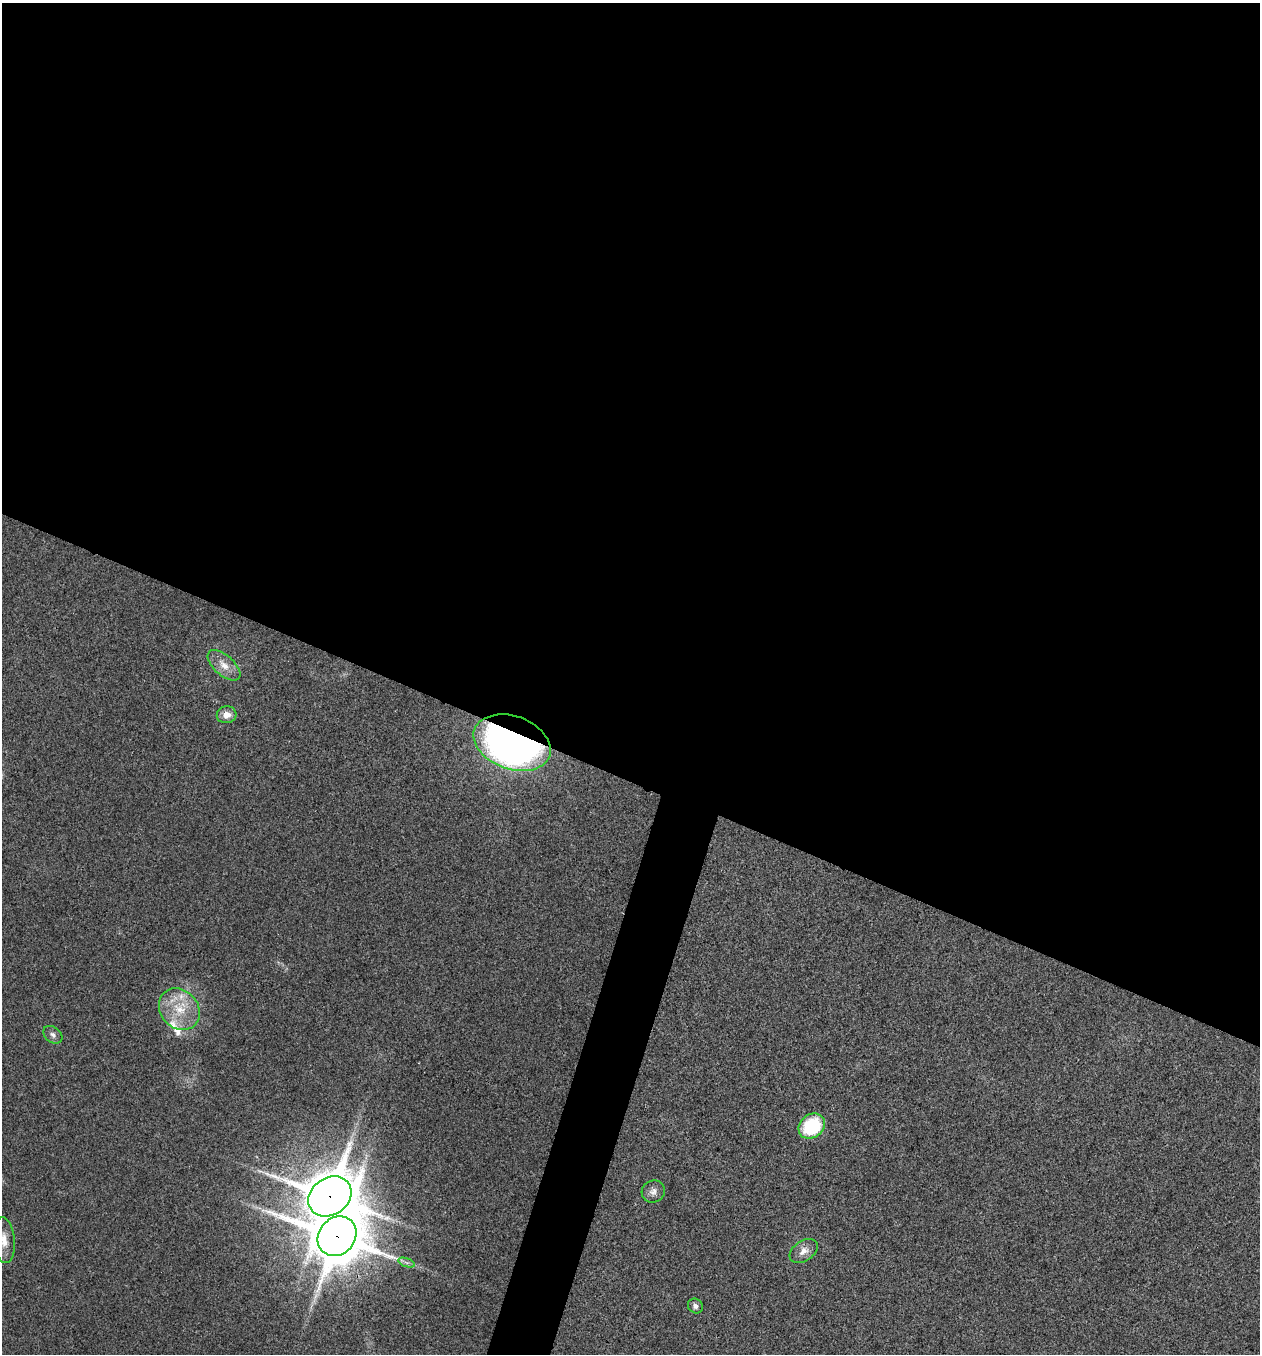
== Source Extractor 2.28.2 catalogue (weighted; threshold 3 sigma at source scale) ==
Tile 3 of 4 x 4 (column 3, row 1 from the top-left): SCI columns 2650-3907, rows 4063-5414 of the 5430 x 5416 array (HDU 1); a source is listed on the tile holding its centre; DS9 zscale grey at full resolution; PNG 1262 x 1356 px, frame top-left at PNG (2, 3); each listed source drawn as its Kron ellipse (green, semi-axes under 4 px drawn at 4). Shown black and unused: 60% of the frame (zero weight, under 3 of 4 exposures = <1% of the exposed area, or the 3 px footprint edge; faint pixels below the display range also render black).
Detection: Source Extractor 2.28.2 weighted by HDU 2 'WHT'; one run over the whole footprint, this tile lists its part. Background 0.0236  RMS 0.0054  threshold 0.0242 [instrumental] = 3 sigma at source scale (4.5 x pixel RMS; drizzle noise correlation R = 1.50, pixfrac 1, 0.05/0.05 arcsec/px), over >= 5 px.
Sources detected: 15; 2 inside a brighter listed object's ellipse — not listed separately; the other 13 listed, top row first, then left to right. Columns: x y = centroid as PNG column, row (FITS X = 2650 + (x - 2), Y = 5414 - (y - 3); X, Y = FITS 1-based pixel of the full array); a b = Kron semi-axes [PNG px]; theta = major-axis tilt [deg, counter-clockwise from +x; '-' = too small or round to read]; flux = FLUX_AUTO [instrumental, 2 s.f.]
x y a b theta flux
224 665 20 10 -41 6.9
227 715 10 8 12 4.7
512 743 40 26 -20 310
179 1009 22 18 -49 18
53 1035 11 7 -40 2.3
812 1126 14 11 38 33
653 1191 12 10 32 3.5
330 1196 23 18 35 2200
337 1236 21 18 48 2900
4 1240 23 11 -85 7.3
804 1251 15 10 34 4.7
406 1263 9 4 -19 1.4
695 1306 8 7 - 2
Overlapping masked pixels (flux is a lower limit): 3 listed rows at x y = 512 743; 330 1196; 337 1236
Isophote crosses this tile's border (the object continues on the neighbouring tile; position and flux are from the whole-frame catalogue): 1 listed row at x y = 4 1240